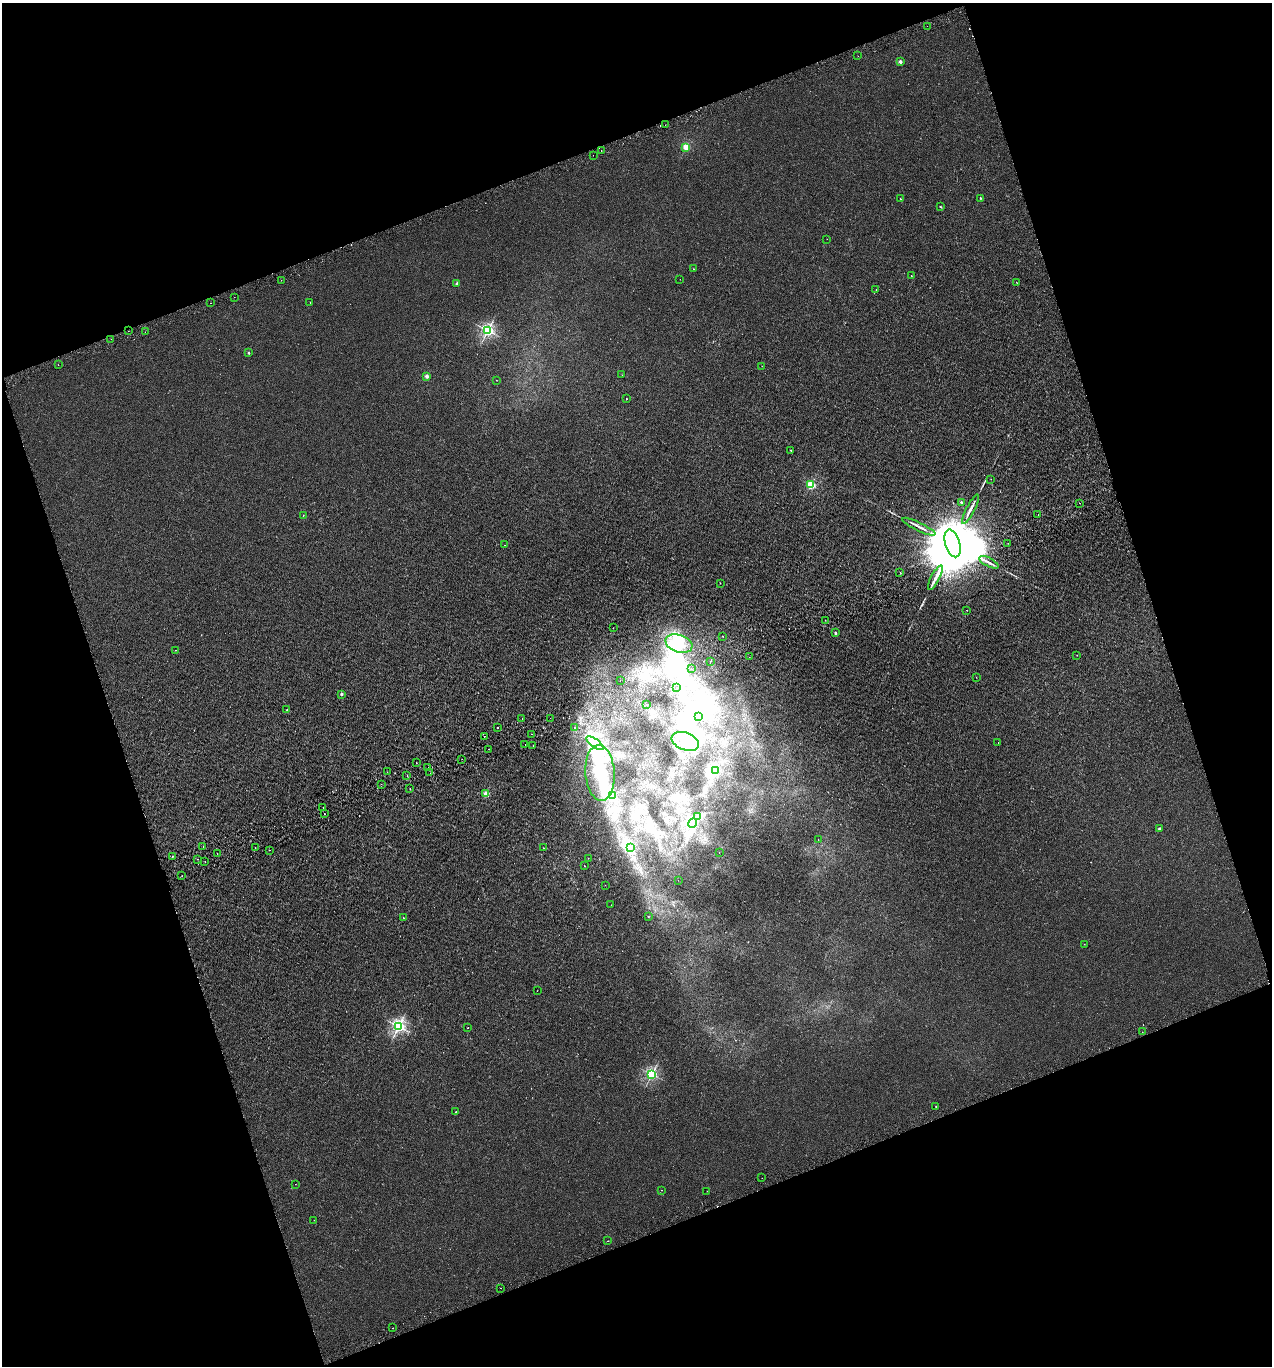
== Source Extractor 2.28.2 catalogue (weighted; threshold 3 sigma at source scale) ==
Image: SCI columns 99-5175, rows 49-5501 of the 5327 x 5546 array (HDU 1 of 3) = the unmasked area's bounding box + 8 px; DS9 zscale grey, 4 x 4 block average (1 PNG px = mean of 4 x 4 image px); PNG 1274 x 1368 px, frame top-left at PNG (2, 3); each listed source drawn as its Kron ellipse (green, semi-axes under 4 px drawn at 4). Shown black and unused: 39% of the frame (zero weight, under 2 of 3 exposures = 3% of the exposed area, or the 3 px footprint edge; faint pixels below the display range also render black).
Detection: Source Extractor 2.28.2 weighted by HDU 2 'WHT'. Background 0.00186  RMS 0.0036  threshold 0.0163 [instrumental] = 3 sigma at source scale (4.5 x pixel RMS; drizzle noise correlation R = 1.50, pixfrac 1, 0.0396/0.0396 arcsec/px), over >= 5 px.
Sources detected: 158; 14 inside a brighter object's white glare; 12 cosmic-ray / hot-pixel residue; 1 long thin detection or spike segment (spike, bleed or trail) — neither listed nor drawn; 1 inside a brighter listed object's ellipse — not listed separately; the other 130 listed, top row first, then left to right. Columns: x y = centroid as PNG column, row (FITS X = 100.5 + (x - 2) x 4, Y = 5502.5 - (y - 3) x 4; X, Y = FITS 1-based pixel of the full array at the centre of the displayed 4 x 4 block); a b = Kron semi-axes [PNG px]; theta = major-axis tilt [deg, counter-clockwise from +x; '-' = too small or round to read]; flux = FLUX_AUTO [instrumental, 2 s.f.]
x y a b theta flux
927 26 2 2 - 0.45
858 56 2 2 - 0.44
900 62 2 2 - 23
665 125 2 2 - 0.63
686 147 2 2 - 81
601 150 2 2 - 2.2
593 155 2 2 - 0.45
980 198 2 2 - 2.9
900 199 2 2 - 1.9
940 207 2 2 - 2.3
827 239 2 2 - 0.37
693 269 2 2 - 1.1
911 276 2 2 - 0.77
680 279 2 2 - 0.87
281 280 2 2 - 0.34
1016 282 2 2 - 0.53
457 284 2 2 - 16
876 290 2 2 - 0.51
234 297 2 2 - 0.35
211 303 2 2 - 1.2
310 303 2 2 - 0.88
488 330 2 2 - 540
128 331 2 2 - 6.7
145 332 2 2 - 0.38
111 339 2 2 - 0.68
249 353 2 2 - 7.3
58 365 2 2 - 0.64
762 366 2 2 - 0.52
622 375 2 2 - 0.46
427 376 2 2 - 26
496 380 2 2 - 0.51
626 399 2 2 - 1.5
791 450 2 2 - 1.4
991 479 2 2 - 0.34
811 485 2 2 - 220
961 502 2 2 - 6
1080 503 2 2 - 2
970 509 16 2 63 11
303 515 2 2 - 1
1038 515 2 2 - 0.81
919 527 18 2 -26 10
952 543 14 7 -73 47000
1008 543 2 2 - 2.1
504 545 2 2 - 0.72
989 562 10 2 -27 7.9
900 572 2 2 - 0.54
935 578 13 2 62 14
720 583 2 2 - 1.4
967 610 2 2 - 0.56
825 620 2 2 - 1.2
613 628 2 2 - 0.37
835 633 2 2 - 11
722 636 2 2 - 1
679 644 14 8 -18 40
176 650 2 2 - 0.87
1077 655 2 2 - 0.81
749 657 2 2 - 2
711 661 2 2 - 1.5
691 669 2 2 - 3.4
976 677 2 2 - 0.73
620 680 2 2 - 1
677 688 2 2 - 3
342 694 2 2 - 9.3
647 704 2 2 - 1.3
287 710 2 2 - 2.3
698 716 2 2 - 3.7
550 718 2 2 - 0.36
522 719 2 2 - 2.7
498 727 2 2 - 3
575 728 2 2 - 1.1
532 734 2 2 - 1.1
484 736 2 2 - 0.8
685 741 14 8 -21 43
998 742 2 2 - 0.48
595 743 10 3 -37 16
525 744 2 2 - 3.8
533 745 2 2 - 11
489 749 2 2 - 6.8
462 759 2 2 - 0.38
416 763 2 2 - 1.3
428 768 2 2 - 0.3
715 771 2 2 - 1.7
387 772 2 2 - 0.44
430 773 2 2 - 0.63
600 773 28 14 -86 110
407 776 2 2 - 1.3
381 784 2 2 - 0.46
410 789 2 2 - 6.5
486 794 2 2 - 68
612 796 2 2 - 1
323 807 2 2 - 5.5
324 814 2 2 - 2.7
697 816 2 2 - 2.2
692 823 5 4 - 9.3
1159 829 2 2 - 12
818 840 2 2 - 0.76
203 847 2 2 - 0.51
255 847 2 2 - 2.1
543 848 2 2 - 0.62
631 848 2 2 - 1
270 850 2 2 - 1.1
719 852 2 2 - 5.5
217 854 2 2 - 1.7
173 856 2 2 - 16
588 858 2 2 - 0.66
197 859 2 2 - 0.47
205 862 2 2 - 1.2
584 866 2 2 - 1.5
182 876 2 2 - 0.6
678 880 2 2 - 0.44
605 885 2 2 - 0.31
611 905 2 2 - 0.43
648 916 2 2 - 2
403 918 2 2 - 1.3
1084 944 2 2 - 0.41
537 991 2 2 - 0.35
398 1026 2 2 - 600
468 1028 2 2 - 2.2
1142 1032 2 2 - 0.57
652 1074 2 2 - 410
936 1107 2 2 - 7.9
456 1112 2 2 - 5.6
762 1178 2 2 - 0.54
295 1184 2 2 - 0.31
662 1190 2 2 - 1.3
707 1191 2 2 - 0.42
314 1220 2 2 - 0.4
608 1241 2 2 - 0.77
501 1288 2 2 - 0.46
393 1328 2 2 - 2.4
Diffuse or blended objects may show on this block-average render without a row.